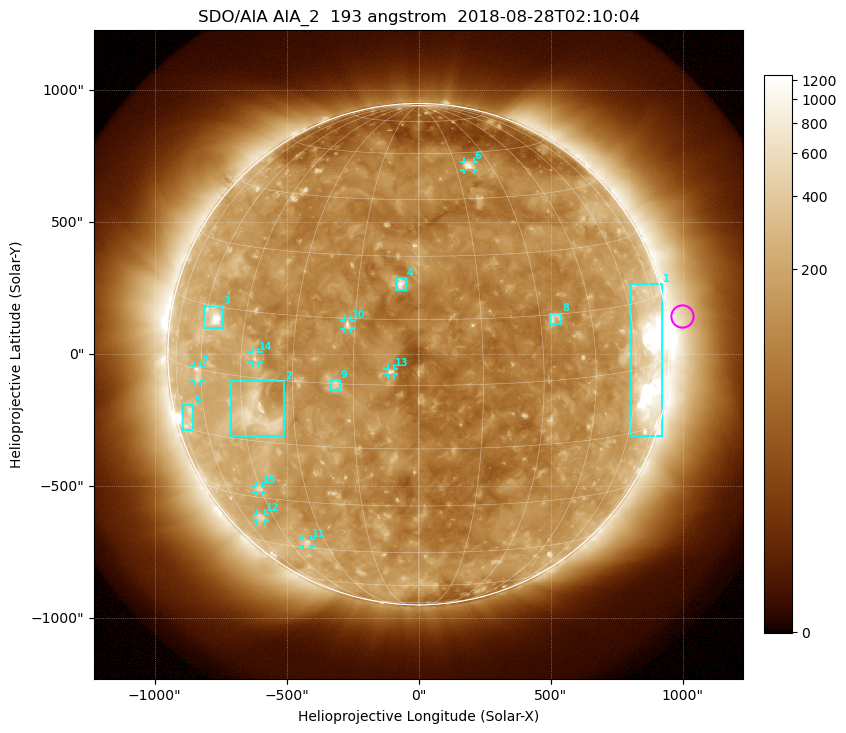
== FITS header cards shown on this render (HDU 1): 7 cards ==
TELESCOP= 'SDO/AIA'
INSTRUME= 'AIA_2'
WAVELNTH=                  193
WAVEUNIT= 'angstrom'
DATE-OBS= '2018-08-28T02:10:04.84'
CTYPE1  = 'HPLN-TAN'
CTYPE2  = 'HPLT-TAN'

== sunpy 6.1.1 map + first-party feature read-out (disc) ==
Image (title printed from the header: SDO/AIA AIA_2  193 angstrom  2018-08-28T02:10:04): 1024 x 1024 px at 2.4 arcsec/px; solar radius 950 arcsec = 396 px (full disc in frame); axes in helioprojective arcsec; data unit not stated in the header (colour bar unlabelled)
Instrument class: DISC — disc imager (sunpy class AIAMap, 193 A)
Bright regions (active regions / flare kernels): reference = the median radial profile (limb darkening/brightening removed); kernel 9 px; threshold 5 sigma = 205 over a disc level ~114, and >= 1.15x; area >= 12 px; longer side >= 9 px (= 22 arcsec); searched inside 0.97 R_sun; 15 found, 15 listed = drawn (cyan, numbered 1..; 8 of them under ~33 arcsec drawn as corner ticks so the feature stays visible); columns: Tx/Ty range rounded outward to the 5 arcsec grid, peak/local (2 s.f.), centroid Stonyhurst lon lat
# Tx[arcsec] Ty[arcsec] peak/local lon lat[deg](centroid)
1 805..925 -310..265 13 +66 +1
2 -710..-505 -310..-100 5.5 -40 -9
3 -810..-740 100..185 14 -56 +13
4 -90..-45 245..290 7.3 -4 +23
5 -895..-855 -285..-195 2.6 -69 -12
6 170..210 695..730 5.8 +21 +55
7 -855..-825 -105..-45 3.4 -61 -1
8 500..540 110..155 4.4 +34 +14
9 -330..-295 -135..-95 4.7 -19 +0
10 -280..-255 95..130 5.3 -17 +14
11 -440..-405 -730..-700 3.3 -37 -43
12 -615..-580 -630..-605 3 -51 -36
13 -120..-90 -80..-55 5.3 -6 +3
14 -630..-605 -35..10 3.6 -41 +4
15 -620..-590 -520..-500 3 -46 -28
Off-limb structures (1.02-1.3 R_sun): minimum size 162 px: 5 found; the strongest spans PA ~255..305 deg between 1.02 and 1.3 R_sun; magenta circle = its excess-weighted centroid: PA ~280 deg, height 1.06 R_sun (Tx ~995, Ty ~145 arcsec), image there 1.9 x the reference